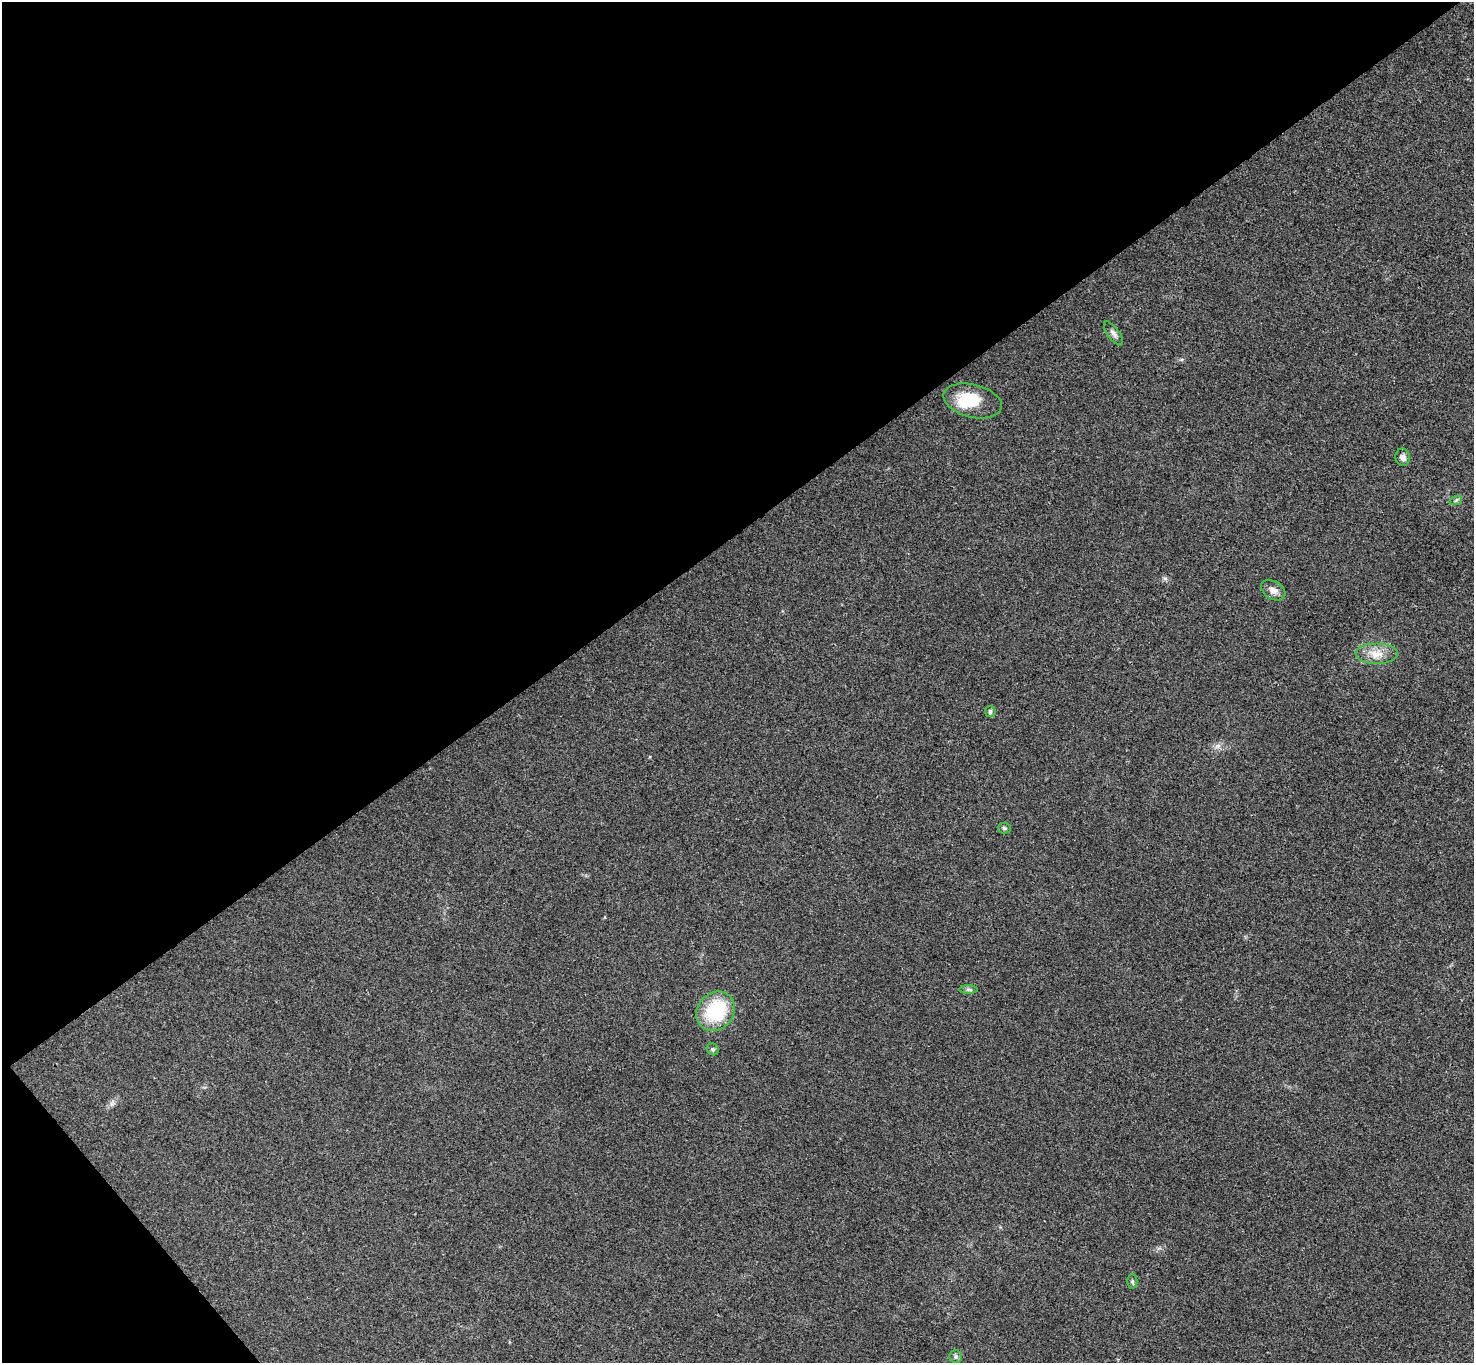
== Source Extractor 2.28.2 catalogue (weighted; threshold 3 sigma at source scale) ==
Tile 5 of 4 x 4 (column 1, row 2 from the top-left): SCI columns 52-1523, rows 3056-4416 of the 5987 x 5973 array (HDU 1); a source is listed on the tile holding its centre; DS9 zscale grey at full resolution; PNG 1476 x 1365 px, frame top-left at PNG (2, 2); each listed source drawn as its Kron ellipse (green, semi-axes under 4 px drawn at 4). Shown black and unused: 41% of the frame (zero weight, under 3 of 4 exposures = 6% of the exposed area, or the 3 px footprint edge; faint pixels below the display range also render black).
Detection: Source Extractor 2.28.2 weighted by HDU 2 'WHT'; one run over the whole footprint, this tile lists its part. Background 0.0245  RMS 0.0061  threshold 0.0275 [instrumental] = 3 sigma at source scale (4.5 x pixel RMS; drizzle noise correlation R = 1.50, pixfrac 1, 0.05/0.05 arcsec/px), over >= 5 px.
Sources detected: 14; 1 inside a brighter object's white glare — neither listed nor drawn; the other 13 listed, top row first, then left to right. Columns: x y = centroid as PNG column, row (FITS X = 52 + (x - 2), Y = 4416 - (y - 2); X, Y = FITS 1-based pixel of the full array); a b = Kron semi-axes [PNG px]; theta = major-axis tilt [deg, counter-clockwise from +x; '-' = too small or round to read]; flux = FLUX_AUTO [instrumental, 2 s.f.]
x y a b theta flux
1113 333 14 6 -53 2.2
973 401 30 16 -14 20
1403 457 8 7 - 2.7
1456 500 6 4 20 1
1273 590 13 9 -30 3.7
1376 654 21 10 0 8.3
990 712 5 5 - 1.5
1004 828 6 5 - 1.1
968 989 9 4 0 1.2
715 1011 21 18 49 36
713 1049 6 5 - 1
1132 1281 7 5 -89 1.3
956 1357 6 6 - 1.4